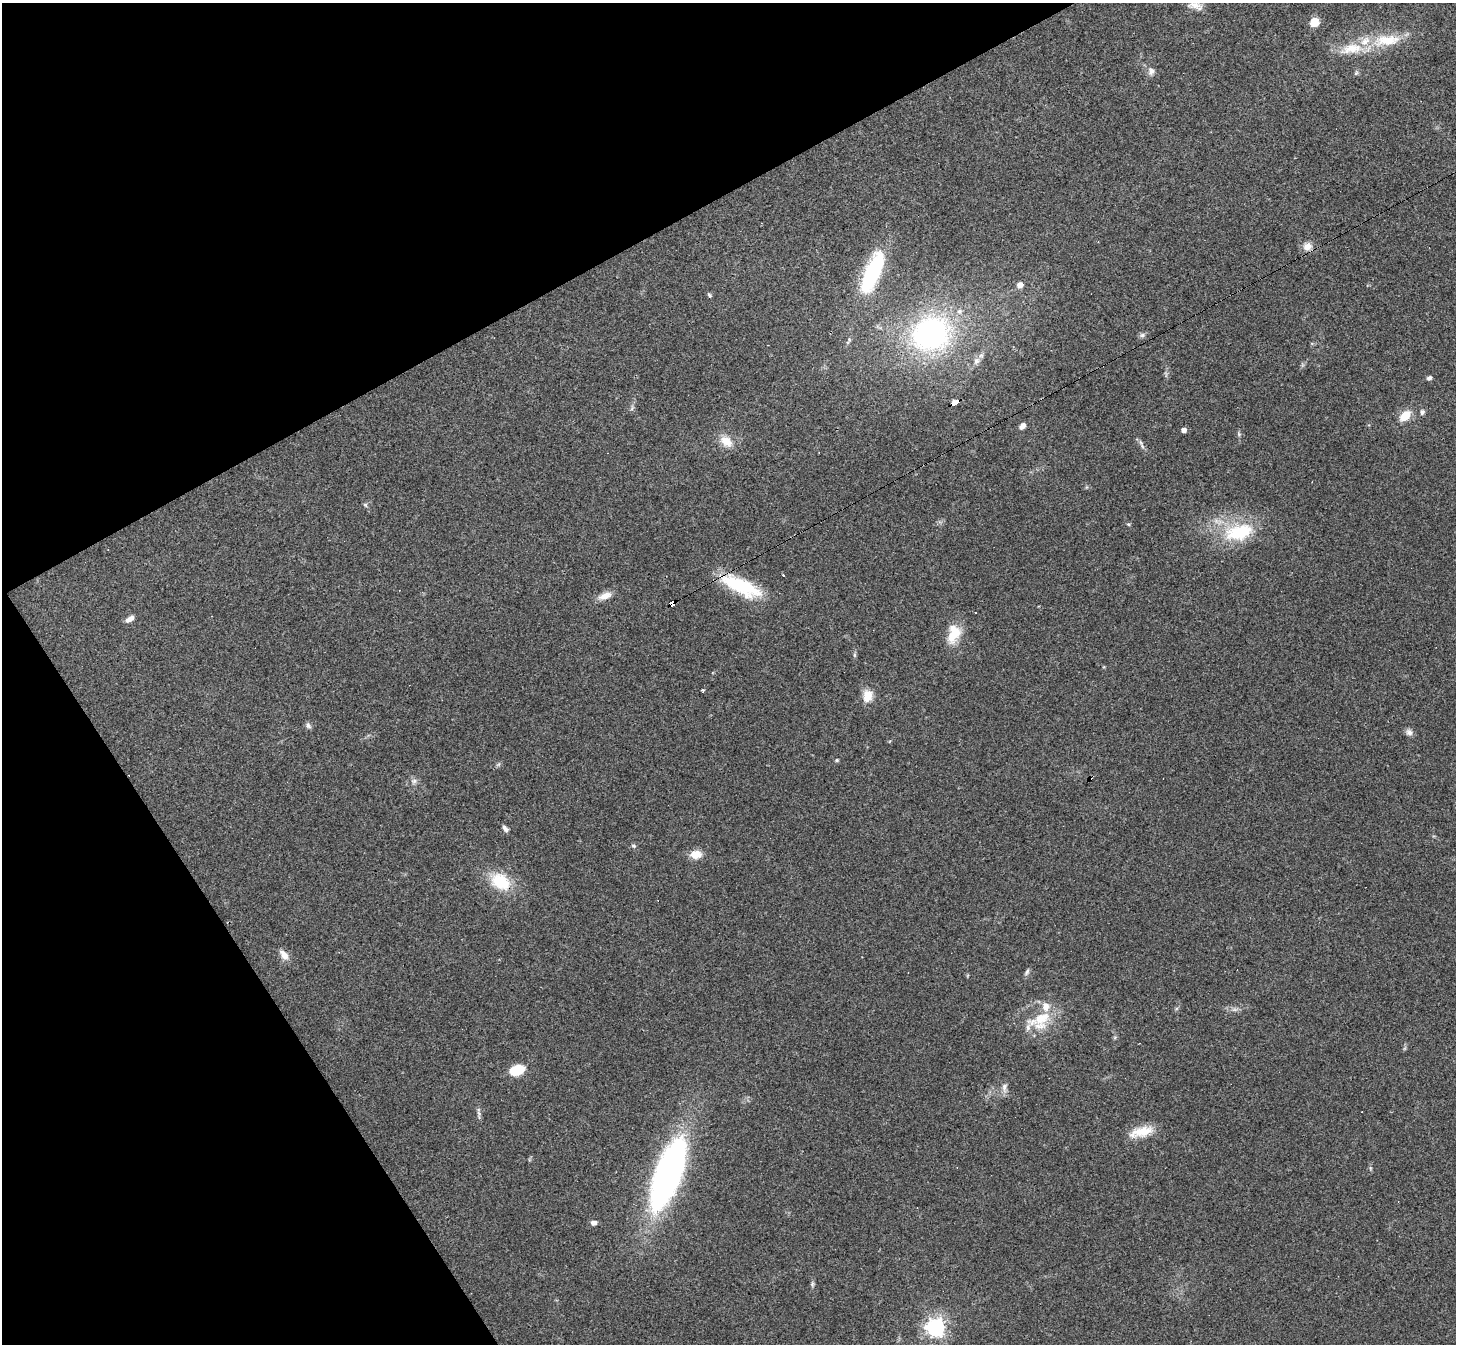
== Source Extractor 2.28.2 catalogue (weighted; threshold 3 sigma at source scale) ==
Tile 5 of 4 x 4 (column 1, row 2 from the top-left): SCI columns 1-1454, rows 2838-4179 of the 5818 x 5810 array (HDU 1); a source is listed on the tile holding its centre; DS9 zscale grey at full resolution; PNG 1458 x 1346 px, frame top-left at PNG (2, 3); no overlay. Shown black and unused: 26% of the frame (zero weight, under 3 of 4 exposures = <1% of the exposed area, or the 3 px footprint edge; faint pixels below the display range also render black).
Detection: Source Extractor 2.28.2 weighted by HDU 2 'WHT'; one run over the whole footprint, this tile lists its part. Background 0.0538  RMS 0.0051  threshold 0.0228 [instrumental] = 3 sigma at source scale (4.5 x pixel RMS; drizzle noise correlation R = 1.50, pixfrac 1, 0.05/0.05 arcsec/px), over >= 5 px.
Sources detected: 67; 1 too faint to see at this stretch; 6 cosmic-ray / hot-pixel residue — not listed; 4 inside a brighter listed object's ellipse — not listed separately; the other 56 listed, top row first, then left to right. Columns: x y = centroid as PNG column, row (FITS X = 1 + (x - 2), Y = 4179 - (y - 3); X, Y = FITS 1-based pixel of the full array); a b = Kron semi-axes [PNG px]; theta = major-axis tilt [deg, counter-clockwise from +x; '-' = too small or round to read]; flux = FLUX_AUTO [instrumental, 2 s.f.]
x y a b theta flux
1195 5 20 10 -6 4.7
1314 22 9 9 - 6.6
1387 40 40 15 5 19
1151 71 10 9 - 2.6
1356 73 7 4 46 0.84
1307 246 12 11 - 4.3
873 272 49 17 68 46
1020 285 7 6 - 3.3
710 295 7 4 -42 0.78
959 311 7 7 - 1.7
931 334 31 26 17 120
1142 335 7 6 - 1.3
849 340 13 5 64 1.4
976 361 11 8 63 2.9
1429 378 6 5 - 1.3
955 402 8 4 30 77
632 408 8 4 55 0.99
1422 412 7 5 89 1.4
1405 416 13 9 42 8.5
1022 426 8 6 48 2.2
1184 430 4 4 - 3.3
1239 434 6 5 - 0.86
726 441 18 12 -39 7.3
1141 442 8 5 -58 1.4
365 505 6 5 - 0.87
1128 524 5 4 - 0.62
1239 532 42 22 13 31
783 575 3 3 - 1.1
741 586 47 16 -25 34
605 596 18 8 19 4.5
671 603 6 4 36 180
130 619 11 5 34 3
954 634 25 15 74 12
854 655 7 4 -90 0.78
703 690 4 3 - 0.7
867 696 13 10 76 7.5
308 726 9 6 -60 1.4
1409 732 9 8 - 2.1
837 760 5 4 - 0.7
414 781 8 7 - 1.8
505 828 9 5 -49 1.6
633 846 6 5 - 0.87
696 854 11 8 5 7.3
500 881 28 20 -33 18
284 955 14 8 -54 3.9
1027 972 12 5 59 1.2
1041 1018 43 14 29 17
516 1070 14 9 18 16
1004 1087 14 7 88 2.6
479 1113 7 6 - 1.3
1141 1132 31 12 15 11
1370 1168 6 4 -72 0.72
668 1174 70 24 70 190
594 1223 7 6 - 2
812 1284 8 5 90 1.1
935 1327 7 7 - 260
Overlapping masked pixels (flux is a lower limit): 3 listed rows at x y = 955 402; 741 586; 671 603